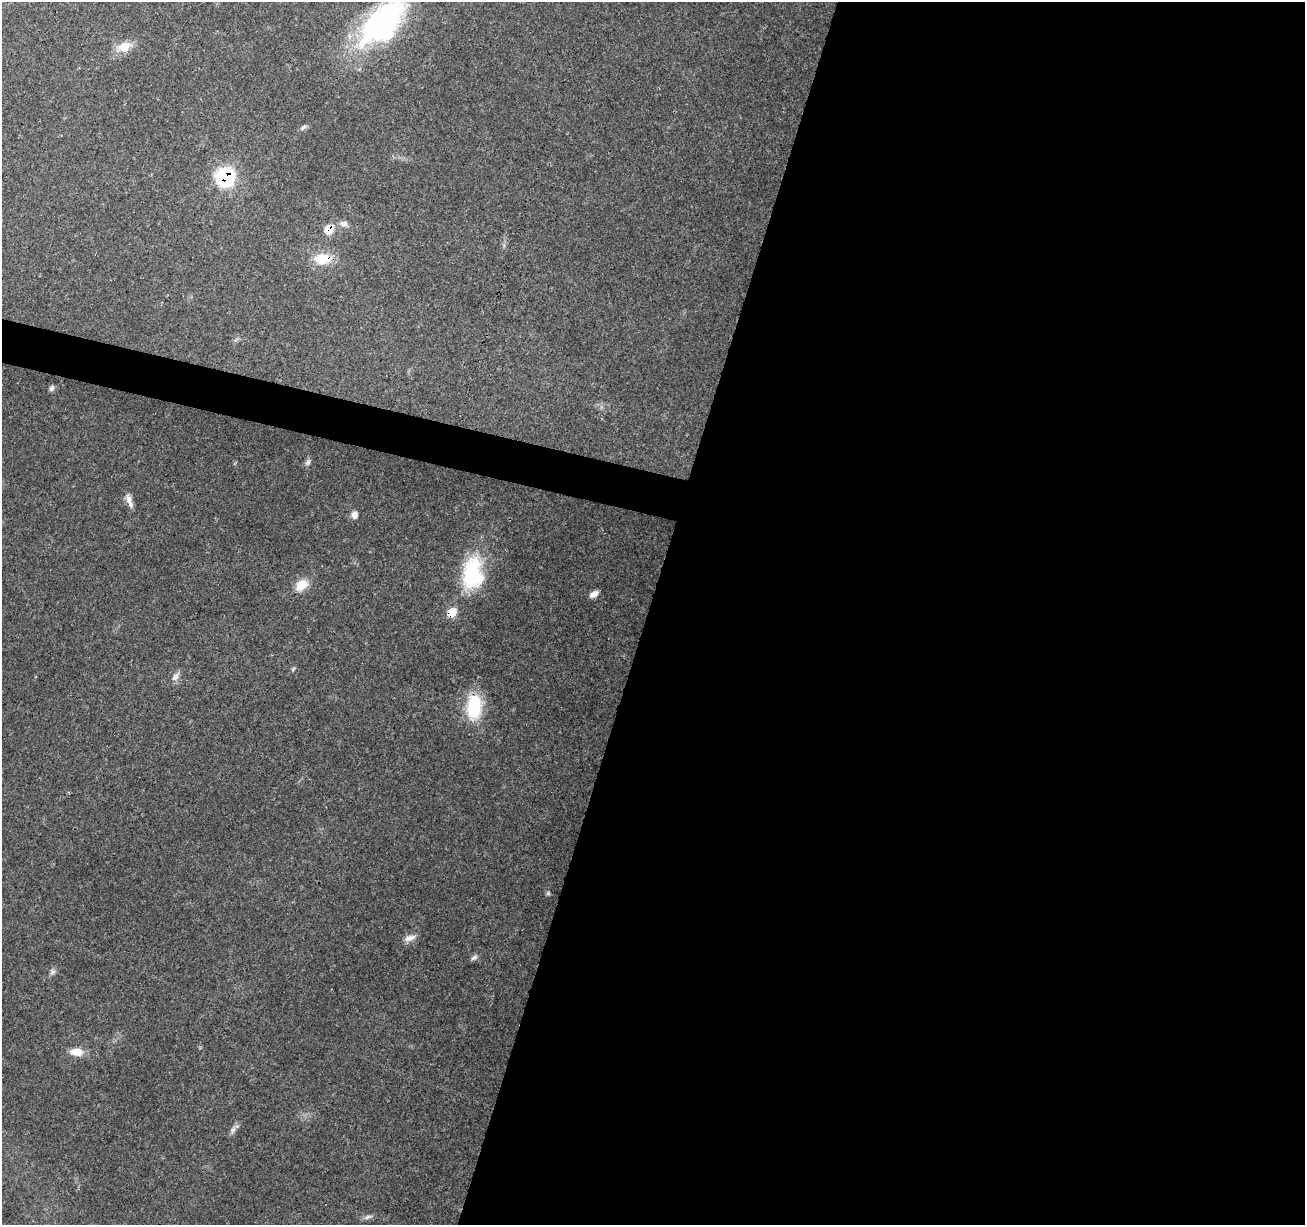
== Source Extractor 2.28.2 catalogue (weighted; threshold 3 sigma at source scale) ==
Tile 12 of 4 x 4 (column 4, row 3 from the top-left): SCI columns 3920-5222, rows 1508-2730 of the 5222 x 5397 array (HDU 1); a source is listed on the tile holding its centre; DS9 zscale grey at full resolution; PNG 1307 x 1227 px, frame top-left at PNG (2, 2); no overlay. Shown black and unused: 52% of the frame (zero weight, under 3 of 4 exposures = <1% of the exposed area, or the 3 px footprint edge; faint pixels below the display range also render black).
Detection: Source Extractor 2.28.2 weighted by HDU 2 'WHT'; one run over the whole footprint, this tile lists its part. Background 0.0493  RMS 0.0061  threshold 0.0273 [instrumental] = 3 sigma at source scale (4.5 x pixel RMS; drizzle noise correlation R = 1.50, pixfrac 1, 0.0396/0.0396 arcsec/px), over >= 5 px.
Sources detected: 25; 1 too faint to see at this stretch — not listed; the other 24 listed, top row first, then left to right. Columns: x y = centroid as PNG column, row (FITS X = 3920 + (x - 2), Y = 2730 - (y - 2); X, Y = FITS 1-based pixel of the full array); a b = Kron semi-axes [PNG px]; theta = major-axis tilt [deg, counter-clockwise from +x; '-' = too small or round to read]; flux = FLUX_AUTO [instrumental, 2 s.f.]
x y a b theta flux
382 23 67 35 46 120
124 47 21 12 23 8.6
303 127 9 5 38 1.5
225 177 9 8 - 140
344 223 10 7 -3 2.8
329 229 7 6 - 14
323 259 23 14 1 14
52 388 7 5 65 1.6
308 462 10 6 61 1.9
129 500 20 7 -70 4.2
354 515 8 7 - 3.7
473 574 41 25 85 42
301 585 14 11 42 9.8
594 594 10 6 31 3.6
452 612 7 6 - 15
293 669 7 3 89 0.88
175 677 14 7 50 3.2
474 707 27 15 86 32
410 938 16 7 18 3.9
474 958 9 6 31 1.7
52 972 8 7 - 1.8
76 1052 15 8 -3 7.9
233 1130 9 6 48 2.1
368 1217 14 4 18 2
Overlapping masked pixels (flux is a lower limit): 4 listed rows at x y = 225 177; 329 229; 323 259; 452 612
Isophote crosses this tile's border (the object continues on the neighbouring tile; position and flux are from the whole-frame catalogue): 1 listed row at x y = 382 23